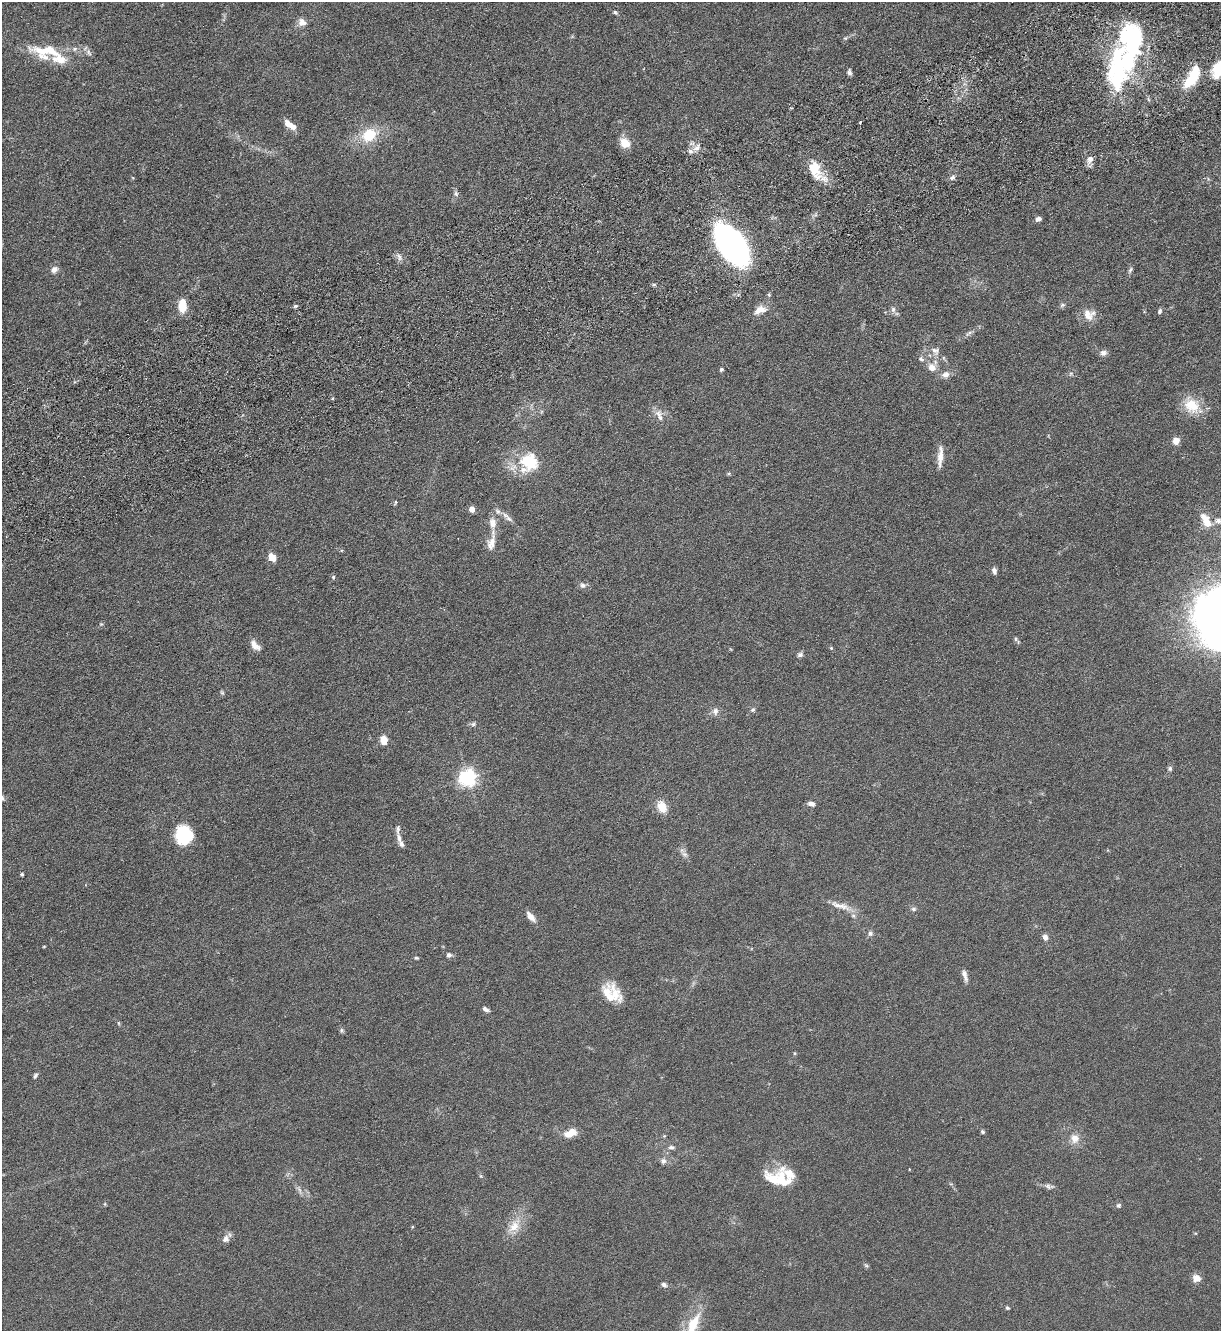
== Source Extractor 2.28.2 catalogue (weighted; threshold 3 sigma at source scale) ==
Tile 10 of 4 x 4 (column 2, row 3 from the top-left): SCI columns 1398-2616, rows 1410-2738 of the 5361 x 5481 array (HDU 1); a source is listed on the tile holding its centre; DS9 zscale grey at full resolution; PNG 1223 x 1333 px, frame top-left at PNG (2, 2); no overlay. Shown black and unused: <1% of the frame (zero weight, under 3 of 6 exposures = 3% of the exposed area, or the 3 px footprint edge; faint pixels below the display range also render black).
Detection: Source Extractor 2.28.2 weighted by HDU 2 'WHT'; one run over the whole footprint, this tile lists its part. Background 0.0665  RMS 0.0058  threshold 0.0236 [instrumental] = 3 sigma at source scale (4.09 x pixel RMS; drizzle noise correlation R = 1.36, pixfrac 0.8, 0.05/0.05 arcsec/px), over >= 5 px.
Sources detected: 127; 1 inside a brighter object's white glare — not listed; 16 inside a brighter listed object's ellipse — not listed separately; the other 110 listed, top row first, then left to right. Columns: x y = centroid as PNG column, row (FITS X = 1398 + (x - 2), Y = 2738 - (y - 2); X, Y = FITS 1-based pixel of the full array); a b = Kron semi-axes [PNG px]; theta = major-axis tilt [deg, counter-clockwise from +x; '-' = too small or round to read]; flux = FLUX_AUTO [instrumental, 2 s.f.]
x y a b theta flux
615 12 6 5 - 0.84
302 22 11 9 -18 3.6
845 38 6 3 -17 0.59
1133 40 41 25 -90 62
47 51 49 12 -6 19
1218 67 25 12 66 11
849 72 7 4 -86 1.4
1193 77 31 12 61 19
1148 99 6 4 -71 0.79
860 122 3 2 - 0.57
288 124 9 7 -60 4.1
369 135 18 14 31 17
625 143 14 11 -44 6.1
696 148 11 7 51 3
1090 159 8 7 - 3.1
815 169 25 14 -72 14
952 178 8 6 33 1.6
456 194 8 6 -49 1.5
1038 219 7 5 17 1.8
732 245 30 16 -55 250
399 257 10 5 -71 1.9
54 269 9 8 - 2.5
1130 270 9 5 62 1.2
654 285 6 4 -18 0.77
1062 305 8 5 27 1.1
182 306 14 8 88 9.6
295 306 6 4 27 0.91
893 309 8 6 -77 1.6
760 310 18 9 23 5.3
1160 311 7 5 68 1.2
1088 315 18 10 -67 5.4
969 333 13 4 36 1.7
935 351 12 10 -36 3.4
1103 353 8 7 - 2.2
921 359 8 6 -32 1.6
932 367 10 9 - 4.5
721 369 4 4 - 1
1071 373 6 4 18 0.82
945 375 11 8 30 3
1192 405 23 18 -45 13
659 415 18 9 -72 4.2
1176 441 7 7 - 4
940 456 27 6 86 5.2
529 461 25 22 -45 21
729 473 6 4 16 0.71
395 502 6 3 70 0.65
472 509 4 4 - 5.9
498 511 9 6 -41 1.7
509 518 11 6 -39 2.3
1206 520 23 11 -61 8.7
1219 521 15 8 -9 3.6
491 542 28 9 78 6.2
272 557 8 6 -52 7
994 571 8 5 -79 1.8
333 577 5 5 - 0.86
583 585 9 7 -30 1.9
1217 598 30 11 23 70
101 624 5 4 - 0.63
1016 639 8 5 -62 1
255 646 15 7 -45 4
831 648 5 4 - 0.6
800 655 8 6 17 1.4
222 693 6 5 - 0.8
753 710 6 6 - 1
715 711 10 8 81 2.5
473 724 7 6 - 1.1
384 740 8 6 -80 7.4
1170 768 6 6 - 1.1
468 778 6 6 - 220
811 804 9 6 -8 2.2
662 807 9 7 -63 11
183 835 20 18 -80 22
399 838 12 5 -79 2.4
684 854 9 6 -26 1.8
22 874 4 3 - 0.73
840 906 32 8 -16 6.7
913 909 8 6 -1 1.2
531 917 13 6 -50 4.1
870 933 7 7 - 1.5
1045 937 8 6 -67 2
44 946 5 3 - 0.39
449 955 7 6 - 1.7
416 958 5 3 - 0.7
965 975 16 5 -73 2.7
612 993 27 18 -39 14
486 1009 9 4 -30 1.6
118 1023 6 4 -89 0.62
341 1030 6 5 - 0.94
795 1053 5 4 - 0.53
35 1076 7 5 62 1.2
983 1132 5 4 - 0.9
570 1133 14 8 24 7.2
664 1136 5 4 - 0.52
1075 1138 12 11 - 5
671 1147 9 6 -3 1.5
663 1161 8 8 - 1.9
909 1169 3 2 - 0.38
481 1176 6 4 -45 0.67
783 1180 30 17 -45 16
1049 1186 14 7 -11 2
299 1190 14 4 -69 1.6
105 1204 6 3 -72 0.52
1118 1205 6 6 - 1
514 1226 18 13 48 8.2
226 1239 10 8 60 2.9
866 1265 7 4 -31 0.86
1196 1278 10 9 - 3.9
664 1285 7 6 - 1.7
1007 1308 5 4 - 0.73
693 1324 36 14 64 19
Isophote crosses this tile's border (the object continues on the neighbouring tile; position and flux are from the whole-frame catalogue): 4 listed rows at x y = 1218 67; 1219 521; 1217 598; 693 1324